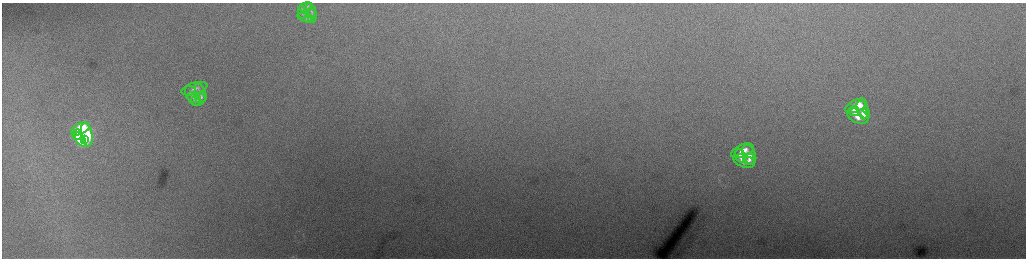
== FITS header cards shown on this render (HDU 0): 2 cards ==
NAXIS1  =                 2048 /fastest changing axis
NAXIS2  =                  512 /next to fastest changing axis

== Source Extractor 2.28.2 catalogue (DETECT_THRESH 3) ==
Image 2048 x 512 px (HDU 0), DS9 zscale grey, zoomed out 1/2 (1 PNG px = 2 x 2 image px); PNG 1028 x 260 px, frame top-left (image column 1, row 511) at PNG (2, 3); each listed source drawn as its Kron ellipse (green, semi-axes under 4 px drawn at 4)
Background 219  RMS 3.5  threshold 10.5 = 3 sigma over >= 5 px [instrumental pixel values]
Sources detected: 26; all 26 listed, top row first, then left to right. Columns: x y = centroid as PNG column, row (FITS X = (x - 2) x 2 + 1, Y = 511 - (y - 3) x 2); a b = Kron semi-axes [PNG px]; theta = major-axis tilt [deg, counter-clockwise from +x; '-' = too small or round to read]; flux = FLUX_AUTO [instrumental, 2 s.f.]
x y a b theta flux
305 7 7 3 17 1500
311 11 9 3 -71 1400
302 12 7 4 -79 1300
312 15 6 4 87 1200
306 18 10 4 -18 1900
194 89 13 6 16 4000
201 93 9 5 -69 2800
191 94 9 5 -69 2600
201 97 6 5 - 2000
194 99 8 5 -47 2400
198 100 8 5 23 2400
856 106 11 6 25 18000
863 110 10 5 -62 11000
854 111 5 5 - 8300
864 114 5 4 - 6600
858 116 11 7 -23 16000
80 129 10 5 27 58000
77 135 5 5 - 31000
87 135 12 5 -80 60000
80 139 7 4 -59 37000
84 140 4 3 - 20000
742 151 12 6 23 10000
749 155 10 6 -68 6800
740 156 7 5 -67 5200
749 159 6 5 - 4000
744 161 11 6 -19 8200